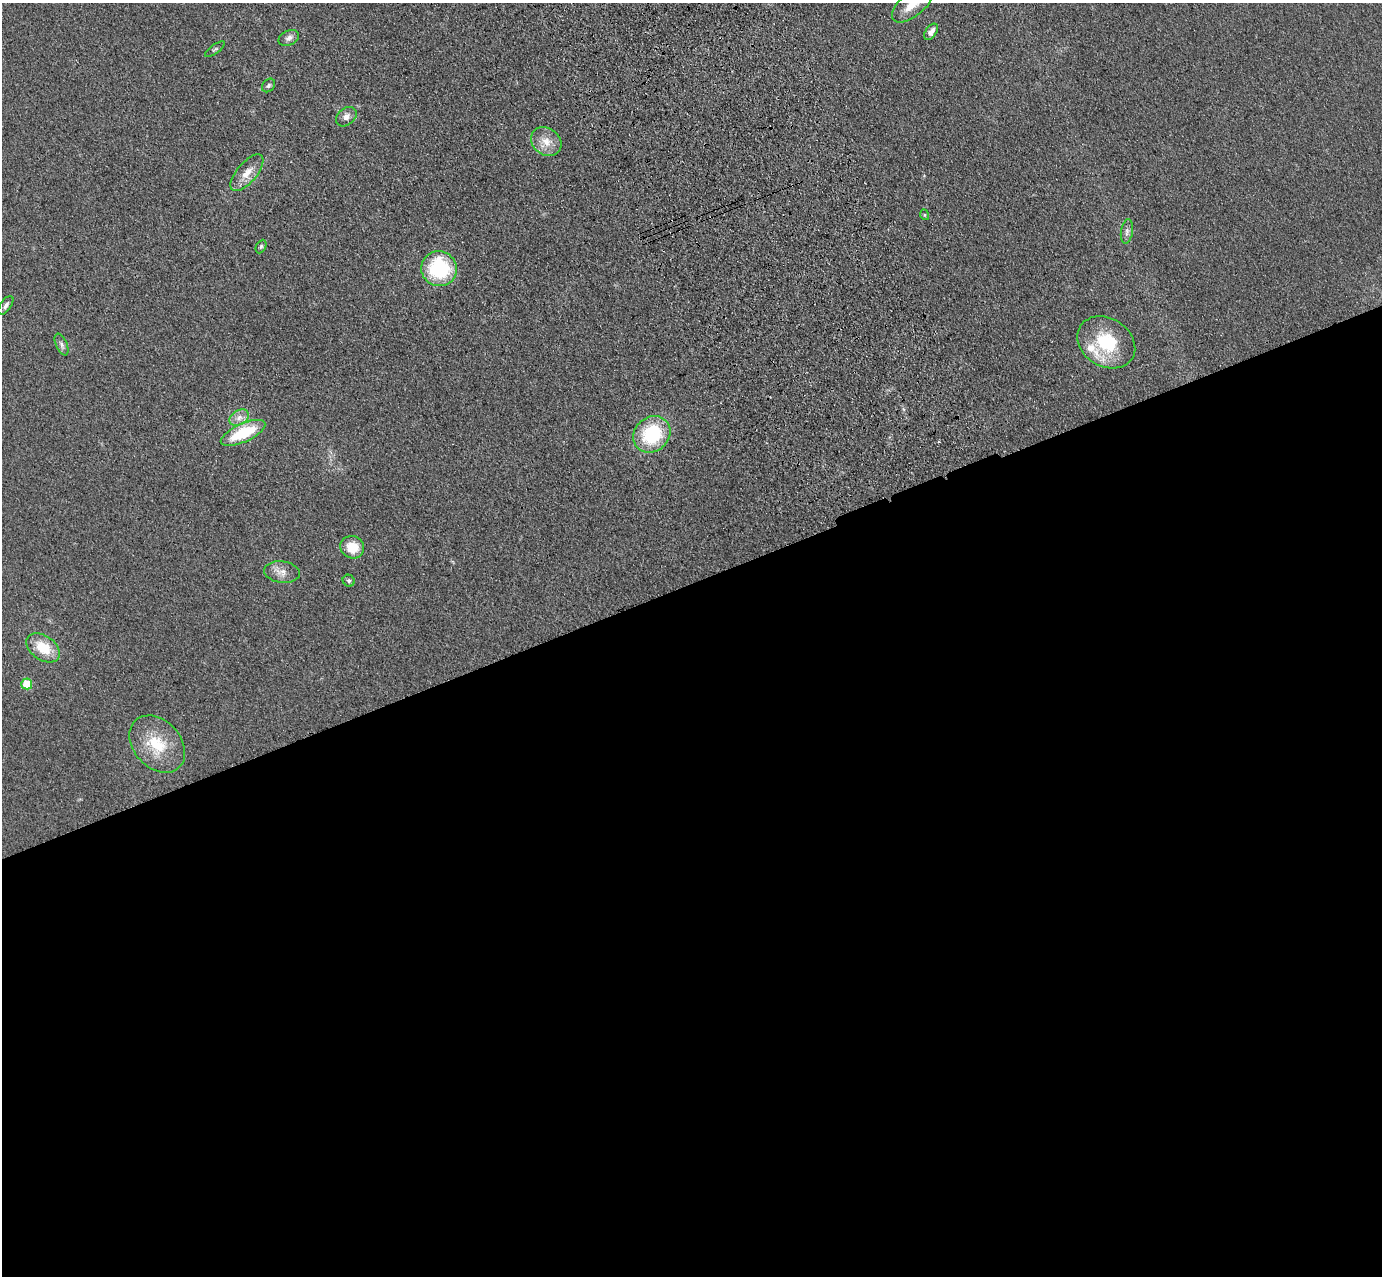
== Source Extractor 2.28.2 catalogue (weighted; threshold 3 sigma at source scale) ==
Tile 15 of 4 x 4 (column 3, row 4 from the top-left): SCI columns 2871-4250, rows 213-1486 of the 5741 x 5645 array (HDU 1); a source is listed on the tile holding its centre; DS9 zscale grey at full resolution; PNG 1384 x 1278 px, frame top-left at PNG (2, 3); each listed source drawn as its Kron ellipse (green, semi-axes under 4 px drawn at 4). Shown black and unused: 55% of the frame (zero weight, under 3 of 4 exposures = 6% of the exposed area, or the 3 px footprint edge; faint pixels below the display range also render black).
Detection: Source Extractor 2.28.2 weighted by HDU 2 'WHT'; one run over the whole footprint, this tile lists its part. Background 0.119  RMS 0.0088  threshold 0.0394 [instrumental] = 3 sigma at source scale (4.5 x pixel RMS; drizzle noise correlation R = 1.50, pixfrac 1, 0.05/0.05 arcsec/px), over >= 5 px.
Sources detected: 25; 1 inside a brighter listed object's ellipse — not listed separately; the other 24 listed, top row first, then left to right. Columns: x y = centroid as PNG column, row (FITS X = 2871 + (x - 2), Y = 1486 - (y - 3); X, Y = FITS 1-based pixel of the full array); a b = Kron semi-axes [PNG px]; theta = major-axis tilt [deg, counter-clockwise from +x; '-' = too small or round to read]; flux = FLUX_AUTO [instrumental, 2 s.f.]
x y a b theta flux
913 4 25 12 39 18
931 32 9 5 54 4.6
289 38 11 7 26 3.8
215 49 12 3 37 1.4
268 85 7 6 - 2
346 117 11 8 40 4.8
546 142 16 13 -38 12
247 173 22 10 50 12
925 215 5 3 - 0.92
1127 232 12 6 81 3.4
261 246 7 5 63 1.7
439 269 18 17 - 66
6 305 11 5 55 2.8
1106 342 31 24 -33 51
62 345 11 5 -65 2.8
239 418 10 7 29 5.4
243 433 24 9 24 41
652 434 20 17 41 58
352 547 12 11 - 18
282 572 18 10 -7 8.2
349 581 6 5 - 1.9
43 648 18 12 -36 23
27 684 5 5 - 26
157 744 32 23 -47 35
Isophote crosses this tile's border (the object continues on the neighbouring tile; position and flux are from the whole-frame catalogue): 1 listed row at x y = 913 4